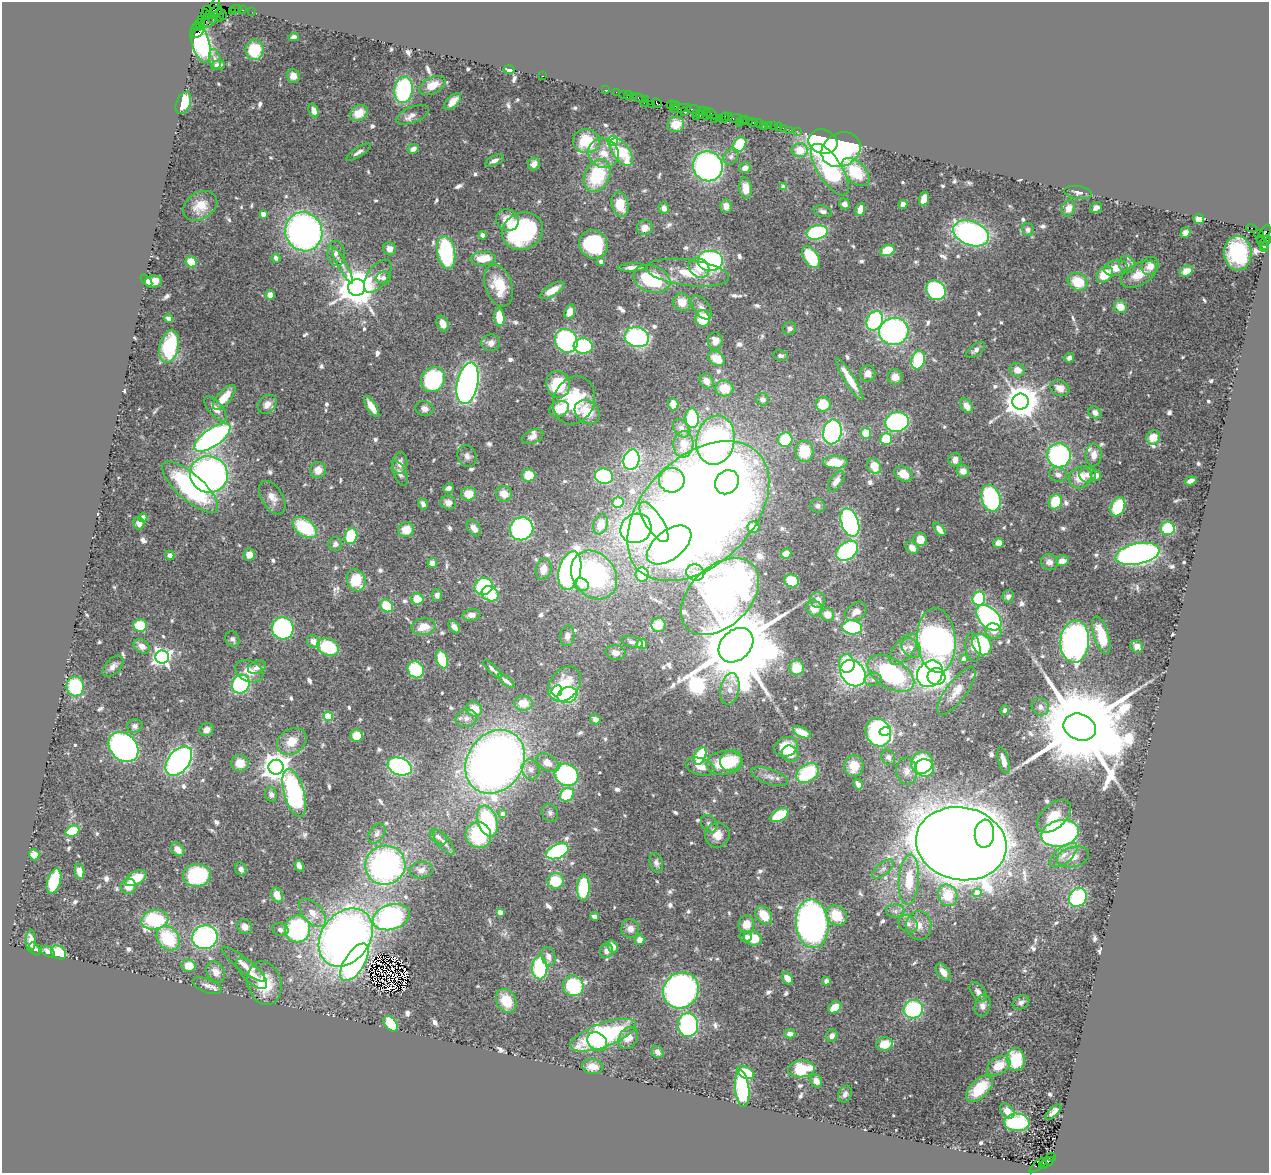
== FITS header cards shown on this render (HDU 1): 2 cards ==
NAXIS1  =                 1267
NAXIS2  =                 1171

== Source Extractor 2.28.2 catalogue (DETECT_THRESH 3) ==
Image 1267 x 1171 px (HDU 1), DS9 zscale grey, 1 PNG px = 1 image px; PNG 1271 x 1175 px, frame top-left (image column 1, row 1171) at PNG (2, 2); each listed source drawn as its Kron ellipse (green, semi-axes under 4 px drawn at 4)
Background 1.43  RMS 0.035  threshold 0.106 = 3 sigma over >= 5 px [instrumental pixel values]
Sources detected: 752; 9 with non-positive FLUX_AUTO (blend fragments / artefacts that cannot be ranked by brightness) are neither listed nor drawn; of the other 743, the 500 brightest by FLUX_AUTO listed and drawn (243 fainter detections omitted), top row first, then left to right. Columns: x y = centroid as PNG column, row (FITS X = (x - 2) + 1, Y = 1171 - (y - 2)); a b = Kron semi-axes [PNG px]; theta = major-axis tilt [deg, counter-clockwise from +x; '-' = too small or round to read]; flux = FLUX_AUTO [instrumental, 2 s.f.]
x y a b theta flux
215 5 8 3 71 98
236 9 5 2 - 100
207 10 4 2 - 51
243 10 3 2 - 43
232 11 2 2 - 46
216 12 7 5 44 350
252 12 2 2 - 33
222 14 6 3 -60 160
206 15 5 3 - 31
210 15 3 2 - 88
220 18 2 2 - 110
213 19 4 3 - 67
202 20 3 3 - 79
208 21 8 6 25 380
200 24 5 2 - 140
197 27 4 3 - 210
198 32 7 2 44 330
294 37 5 4 - 9.9
201 43 20 8 -73 380
255 50 10 9 - 74
215 59 10 5 -78 11
218 65 7 5 8 12
509 70 5 3 - 8.3
293 76 7 6 - 23
542 76 3 2 - 38
432 85 14 8 25 32
404 90 13 9 80 270
605 90 2 2 - 32
616 92 2 2 - 29
623 95 3 2 - 92
629 95 5 2 - 110
633 96 3 2 - 110
639 98 6 3 -20 200
645 99 2 2 - 43
453 101 11 5 45 21
183 103 12 7 67 95
644 103 2 2 - 27
657 103 5 3 - 300
651 104 2 2 - 97
671 105 4 3 - 140
675 105 5 3 - 100
681 108 11 3 8 540
674 109 2 2 - 150
693 109 7 2 -5 420
314 111 7 5 -69 16
685 111 3 2 - 71
703 111 5 2 - 110
359 113 9 7 35 38
696 113 3 3 - 290
711 113 7 3 -33 230
412 115 17 8 22 16
700 115 4 2 - 170
707 115 5 3 - 250
696 116 3 3 - 300
728 117 3 2 - 100
715 118 3 2 - 49
719 118 2 2 - 85
725 118 6 2 70 130
735 118 7 3 8 250
742 120 4 2 - 180
746 120 3 2 - 160
749 121 2 2 - 90
739 122 3 2 - 120
753 122 5 3 - 210
676 124 8 7 - 33
759 124 4 3 - 90
769 125 3 3 - 160
763 126 2 2 - 25
774 126 3 2 - 42
778 127 2 2 - 25
783 128 2 2 - 15
790 130 2 2 - 18
797 131 2 2 - 11
587 141 13 12 - 82
613 141 5 5 - 230
823 142 15 12 -19 640
740 145 8 6 54 150
413 149 6 4 27 13
800 150 8 7 - 45
841 150 20 16 26 440
359 152 14 4 33 11
621 152 16 8 -55 120
604 153 16 14 -27 43
731 156 8 7 - 8.2
494 160 10 5 24 11
534 164 6 6 - 17
708 166 15 14 - 640
745 168 6 5 - 12
830 170 29 12 -57 280
856 172 17 10 -46 100
597 176 17 12 66 140
784 187 4 4 - 39
745 188 10 6 -85 31
1078 192 14 6 -10 9.4
924 199 7 5 73 32
620 204 13 8 -78 48
845 204 5 5 - 9.7
903 204 4 4 - 13
200 206 18 13 32 40
726 206 7 5 -85 16
664 208 6 5 - 13
1068 208 8 6 66 18
1096 208 6 4 33 9
860 209 7 4 71 28
823 211 9 5 -14 8.7
263 214 4 4 - 21
1199 219 5 5 - 24
507 220 11 10 - 32
645 228 8 7 - 21
1251 228 5 3 - 490
1028 230 7 5 -78 8.5
522 231 21 18 24 370
304 232 20 18 -66 1100
817 232 11 7 14 240
971 233 18 12 -22 690
1185 233 5 4 - 13
1259 234 5 4 - 580
1264 234 11 5 62 480
483 235 4 4 - 19
1260 240 3 2 - 110
1265 241 6 3 43 430
593 244 15 13 -52 230
1264 246 5 3 - 170
389 249 6 6 - 16
1264 249 3 3 - 150
887 250 7 5 23 53
446 252 17 9 -80 240
336 253 12 8 -88 17
1238 253 17 14 -87 200
811 257 12 7 -58 120
276 258 5 4 - 11
483 259 12 7 3 54
710 261 13 10 0 450
191 262 6 5 - 43
601 262 4 4 - 16
343 265 20 4 -62 13
1127 265 9 7 -69 14
1150 266 9 8 - 25
632 267 15 4 2 17
699 268 11 9 -36 31
1116 268 12 7 11 31
1186 271 7 5 25 23
688 273 41 13 -7 93
1139 274 19 11 30 46
1105 275 9 7 40 64
378 276 19 10 54 26
383 278 7 6 - 8.8
652 279 19 13 -21 170
146 281 7 4 -47 19
154 282 8 6 6 24
1078 282 10 8 -29 76
499 286 21 13 -72 69
357 287 8 8 - 7400
552 290 14 5 31 28
936 290 10 9 - 310
270 295 5 4 - 22
682 302 9 8 - 36
701 307 14 7 -54 15
1120 307 7 6 - 36
570 312 7 5 70 24
499 317 9 5 -86 78
169 318 5 4 - 11
703 319 8 7 - 82
875 321 10 7 64 300
443 324 8 5 -68 22
790 328 7 6 - 9.1
894 331 15 13 14 560
637 337 12 10 -15 440
566 341 12 11 - 470
715 341 8 7 - 23
491 343 9 8 - 17
169 346 16 9 76 170
583 346 9 7 -5 220
976 350 11 5 38 9.9
780 356 7 5 -9 8.4
717 358 9 6 -36 47
1069 358 5 4 - 9.3
918 360 9 6 72 160
1017 370 8 6 -11 22
868 373 8 7 - 21
895 377 7 7 - 23
850 379 24 5 -58 53
433 380 13 11 57 270
707 381 8 6 -51 22
468 383 21 10 78 1100
558 384 13 12 - 110
724 388 9 8 - 58
1060 388 10 7 -26 24
224 397 15 6 49 42
762 399 6 6 - 11
574 400 25 20 67 150
1021 402 8 8 - 5600
267 404 10 8 47 20
673 404 6 5 - 21
823 404 7 7 - 63
967 406 8 5 -52 20
372 407 12 5 -58 32
216 409 15 6 -50 21
425 409 9 7 -12 13
559 409 10 7 24 54
587 412 14 11 -39 68
1095 413 7 5 -39 13
692 418 10 6 -85 180
897 422 12 10 14 340
681 428 10 7 -55 11
832 432 12 9 78 470
866 433 5 5 - 64
212 437 21 9 35 710
533 437 11 6 21 12
1153 437 7 6 - 41
886 439 6 5 - 88
716 440 25 19 79 760
785 440 7 7 - 120
683 444 13 10 86 34
804 451 11 9 89 75
1059 455 12 12 - 350
1094 455 11 8 87 21
467 456 11 9 -68 11
631 460 10 8 74 470
955 460 7 6 - 16
835 462 12 6 -2 67
400 463 11 7 87 18
874 466 8 6 -62 50
318 470 8 7 - 24
963 471 6 6 - 20
400 473 13 6 -66 12
209 474 19 18 - 950
903 474 10 7 -28 34
529 475 6 6 - 63
1058 475 9 7 -14 13
1088 475 8 7 - 12
1096 475 5 5 - 14
604 476 9 7 -15 250
1080 477 12 10 37 45
672 480 13 12 - 170
836 481 12 6 55 21
1191 481 6 4 19 15
727 482 13 11 48 280
190 487 35 13 -42 300
448 488 5 4 - 8.6
469 494 7 7 - 40
504 494 8 7 - 30
272 497 18 10 -59 23
991 498 13 9 -74 260
1055 502 8 6 64 73
448 503 8 6 -18 15
618 503 5 5 - 66
423 504 6 4 -61 9.5
818 506 7 6 - 9
1118 507 10 6 66 120
698 511 84 54 44 4600
143 518 4 4 - 19
654 522 23 8 -57 180
139 523 6 5 - 13
850 523 15 8 -71 520
601 524 10 7 74 38
305 527 13 8 -36 140
753 527 6 6 - 25
474 528 9 6 -53 18
636 528 16 14 32 640
1168 528 7 6 - 110
521 529 12 11 - 490
939 529 8 4 -51 18
406 530 8 7 - 39
351 536 8 6 78 130
920 539 7 6 - 29
999 543 5 5 - 19
335 544 7 6 - 9.5
669 545 26 14 38 750
912 548 7 5 -44 17
847 551 12 8 38 280
786 554 5 5 - 15
1138 554 22 10 11 880
170 555 5 4 - 15
249 555 6 6 - 25
1062 561 6 5 - 19
1049 562 8 8 - 14
432 563 5 5 - 13
544 569 10 8 76 28
570 570 19 10 76 970
695 573 9 8 - 16
642 574 7 6 - 72
594 575 26 21 -52 400
356 580 11 9 -66 90
792 581 7 6 - 79
581 585 7 6 - 24
484 586 9 8 - 190
490 594 9 7 -28 110
437 595 6 5 - 9.4
720 596 46 30 45 950
1008 596 6 5 - 9.5
979 598 7 6 - 150
417 599 6 6 - 48
818 600 8 7 - 20
387 606 7 6 - 100
814 608 8 7 - 30
856 612 12 8 33 20
827 614 6 6 - 29
471 615 9 5 6 17
989 618 15 9 -46 440
140 625 7 6 - 76
659 625 7 7 - 30
424 627 12 8 9 38
454 627 7 5 -52 14
852 627 10 7 -8 180
283 628 11 11 - 330
993 631 8 7 - 20
1101 635 19 7 -73 68
567 636 10 7 83 15
232 639 8 6 -59 8.4
936 640 32 19 -86 1100
1075 641 21 14 87 880
313 642 7 6 - 21
632 642 11 5 -14 8.8
642 644 5 5 - 30
982 644 11 9 -60 160
736 645 19 14 44 54000
142 646 9 6 -36 16
328 647 11 8 -23 120
973 647 14 7 -82 16
1137 647 6 6 - 14
911 648 11 8 -45 17
903 649 19 9 49 24
615 653 10 7 -6 15
162 657 7 6 - 1100
442 659 9 5 -73 94
964 659 4 4 - 15
847 664 9 8 - 75
113 666 13 7 47 15
257 667 9 6 22 13
797 668 7 7 - 49
493 669 12 4 -42 10
416 670 9 7 -52 140
249 671 14 10 -24 31
853 673 14 11 -49 690
891 674 26 14 -31 320
930 674 14 12 49 640
936 677 9 8 - 230
873 679 8 6 11 8.4
506 681 10 4 -37 10
241 684 9 8 - 250
565 684 19 14 50 74
75 686 10 9 - 170
730 689 16 9 79 25
557 691 5 5 - 170
956 691 28 10 53 36
567 695 10 8 19 270
523 703 9 7 -5 41
1040 707 9 8 - 16
474 709 8 7 - 38
1005 710 5 4 - 8.4
328 716 5 4 - 100
466 718 11 9 14 15
595 719 5 5 - 12
135 726 8 6 15 8.8
1080 727 17 13 -21 67000
206 730 7 6 - 16
885 731 6 4 15 41
802 732 9 5 -24 31
878 732 14 12 -63 470
357 736 6 6 - 47
292 741 16 12 35 41
123 747 17 13 -44 730
786 747 12 9 27 46
790 754 9 7 -41 71
700 756 9 5 67 110
888 757 8 6 -56 8.7
179 761 17 10 51 750
731 761 11 10 - 81
1004 761 13 5 -76 20
495 762 34 27 55 2100
240 763 9 8 - 38
548 763 12 7 -31 24
724 763 18 12 8 120
922 763 11 10 - 180
400 766 12 8 -21 400
854 766 11 9 83 40
276 767 7 7 - 3400
700 767 15 8 -17 27
925 768 9 8 - 110
531 769 10 8 -65 15
907 771 13 10 -85 19
807 773 12 8 34 140
567 775 12 10 -34 350
770 777 19 7 -19 17
858 784 5 4 - 13
294 793 25 10 -74 400
271 794 7 6 - 9.3
567 795 7 6 - 120
550 813 9 8 - 8.8
503 814 4 4 - 28
779 815 10 5 30 110
1054 816 20 12 43 49
487 821 16 9 -71 220
709 824 9 7 -55 8.6
72 831 7 5 20 100
1060 833 19 13 13 590
377 834 11 7 56 10
984 834 14 10 85 460
478 835 13 12 - 170
717 835 13 12 - 31
438 837 10 6 -38 9.8
444 842 15 6 -51 13
961 844 45 36 -11 10000
178 849 7 6 - 21
557 851 12 7 24 360
34 855 6 5 - 18
1064 855 16 8 39 23
1073 857 16 10 15 26
656 863 10 6 -76 9.6
385 865 20 19 - 660
299 866 6 4 -61 16
241 869 7 5 -63 11
883 869 13 6 39 11
421 870 11 8 9 15
80 871 7 4 -80 26
197 875 14 11 8 220
136 878 11 6 28 75
909 880 25 10 86 74
54 881 13 6 74 130
555 881 8 7 - 79
128 886 8 7 - 30
583 888 13 6 87 190
977 893 4 4 - 43
277 895 7 5 -67 28
948 895 11 9 -66 72
1078 897 10 8 55 250
895 911 9 6 -1 9.6
500 912 4 4 - 37
312 913 17 9 -47 29
764 915 10 7 -53 52
595 916 4 4 - 16
836 916 11 9 -40 71
391 917 19 12 17 470
155 920 13 9 10 210
746 924 9 8 - 37
812 924 24 16 -84 1000
908 924 10 8 -31 14
919 925 14 12 -86 29
245 927 8 7 - 14
297 929 13 13 - 310
630 929 9 8 - 19
280 930 8 6 -12 8.6
205 937 13 12 - 480
346 937 31 24 53 1500
745 937 6 5 - 12
168 938 13 10 -49 130
753 938 9 7 -16 63
639 940 5 5 - 21
31 941 11 5 89 18
613 946 6 5 - 16
35 949 7 4 -55 8.5
606 951 7 6 - 15
48 952 7 5 -33 14
58 952 8 6 -39 71
548 956 9 7 -73 15
354 962 21 10 57 660
243 964 27 6 -38 21
188 966 7 6 - 34
540 968 11 7 88 200
216 972 11 8 -58 20
943 972 10 6 -52 26
252 973 20 9 -46 22
787 978 7 5 -51 29
826 981 4 4 - 10
264 983 22 16 -75 84
207 986 15 6 -20 13
573 986 10 10 - 220
681 990 19 17 45 790
978 992 11 6 -53 15
506 1001 12 9 -61 67
1021 1003 9 6 27 10
983 1005 11 7 73 15
835 1007 7 5 37 41
913 1009 10 9 - 220
391 1024 9 6 -51 87
688 1025 12 10 -87 350
790 1034 5 4 - 18
603 1035 35 12 20 310
832 1036 6 5 - 12
628 1038 12 9 60 24
597 1041 11 8 -39 70
885 1044 8 6 15 46
658 1052 6 5 - 12
1016 1060 11 9 -82 120
999 1066 13 8 31 47
593 1067 11 7 -6 26
801 1069 13 8 6 120
746 1073 9 5 -28 82
816 1081 6 5 - 22
742 1089 18 7 -85 290
979 1089 16 9 44 88
845 1094 9 6 67 10
1007 1111 8 6 -52 15
1053 1112 10 4 44 13
1017 1122 12 9 -1 290
1051 1157 4 3 - 290
1048 1162 7 4 35 730
1038 1165 10 3 37 370
1043 1165 4 3 - 300
At the frame edge (FLAGS 8, measured only in part): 1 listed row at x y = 1265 241
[243 fainter detections neither listed nor drawn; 9 non-positive-flux detections neither listed nor drawn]